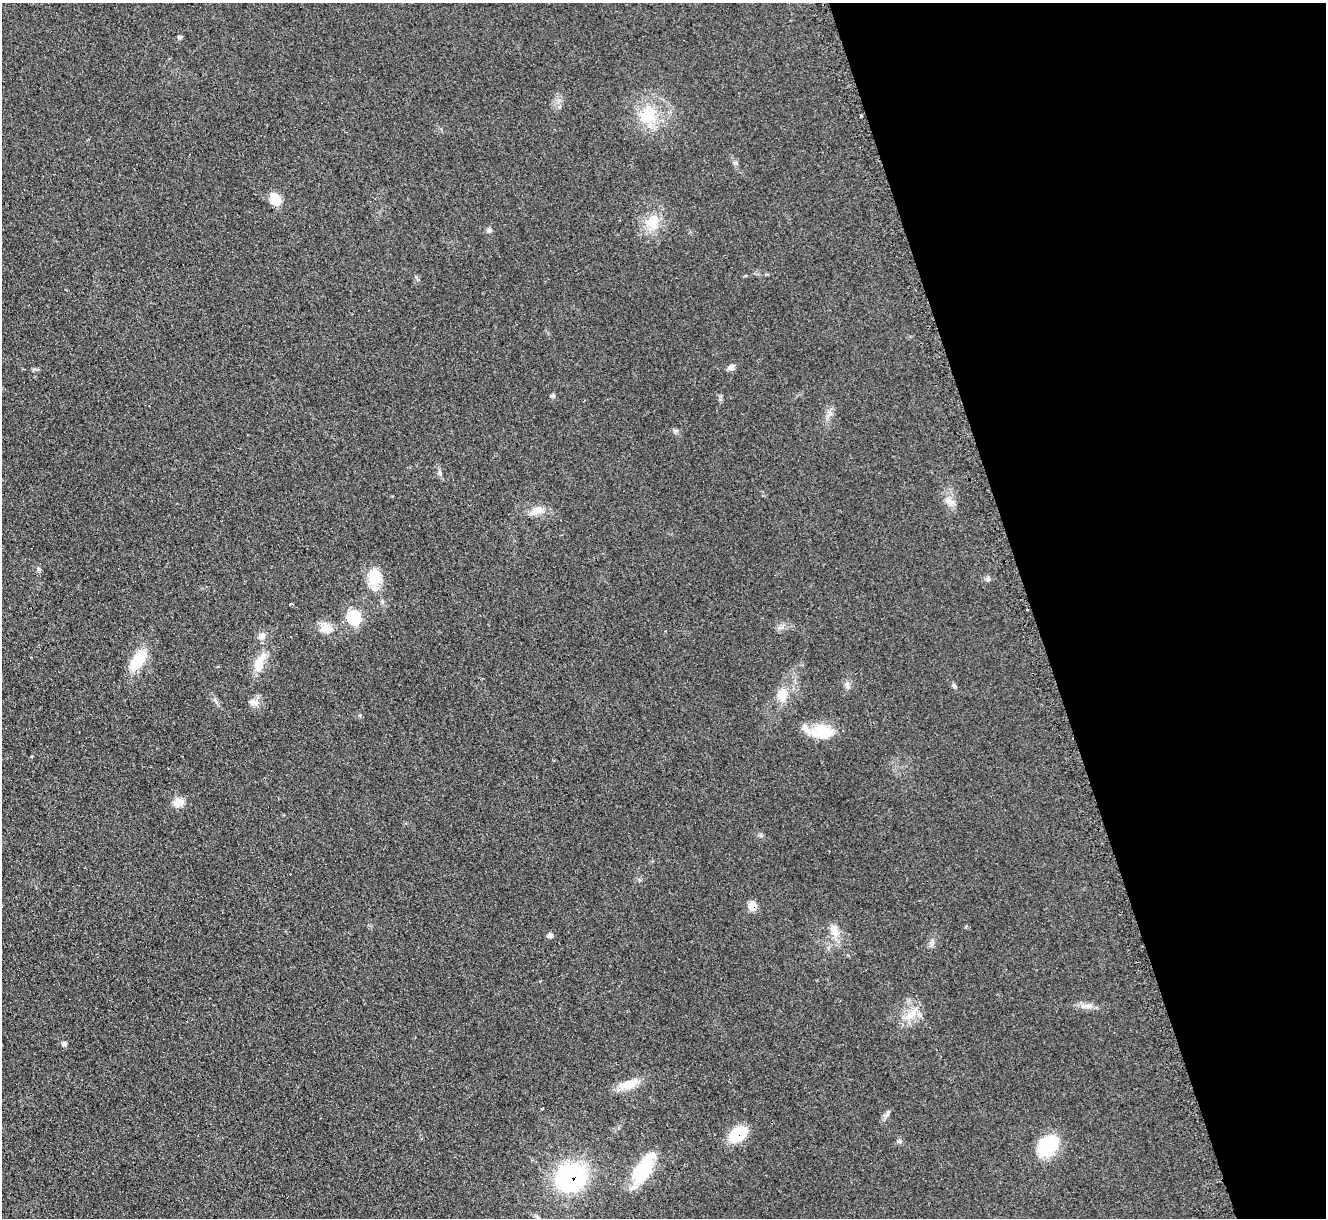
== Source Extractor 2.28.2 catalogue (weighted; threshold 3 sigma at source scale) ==
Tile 12 of 4 x 4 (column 4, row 3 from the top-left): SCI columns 3992-5315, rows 1488-2703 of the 5321 x 5278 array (HDU 1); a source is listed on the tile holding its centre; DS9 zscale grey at full resolution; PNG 1328 x 1220 px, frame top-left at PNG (2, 3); no overlay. Shown black and unused: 22% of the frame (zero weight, under 2 of 3 exposures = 2% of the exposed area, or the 3 px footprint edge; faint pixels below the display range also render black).
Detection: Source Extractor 2.28.2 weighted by HDU 2 'WHT'; one run over the whole footprint, this tile lists its part. Background 0.133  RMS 0.013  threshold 0.0565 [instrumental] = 3 sigma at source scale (4.5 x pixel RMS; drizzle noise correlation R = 1.50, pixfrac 1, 0.05/0.05 arcsec/px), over >= 5 px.
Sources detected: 42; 1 inside a brighter object's white glare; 3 cosmic-ray / hot-pixel residue — not listed; the other 38 listed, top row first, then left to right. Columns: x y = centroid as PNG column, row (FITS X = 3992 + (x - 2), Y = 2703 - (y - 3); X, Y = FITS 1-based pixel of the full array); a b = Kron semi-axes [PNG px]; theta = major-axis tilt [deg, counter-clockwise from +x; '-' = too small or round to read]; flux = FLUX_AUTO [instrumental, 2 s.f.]
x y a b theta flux
179 37 6 4 -17 2
648 115 27 18 63 42
735 163 6 4 -1 2
275 199 11 9 -57 25
653 222 17 15 49 24
489 230 7 6 - 3.1
731 367 9 8 - 4.5
553 395 7 4 0 1.8
949 501 15 9 -32 9.1
537 510 19 8 28 13
39 570 6 4 0 1.8
375 579 23 16 -88 28
988 579 7 5 69 2.6
354 618 7 6 - 140
327 629 21 9 0 14
262 636 10 7 37 6
138 661 23 12 58 44
259 663 21 10 70 24
847 684 8 6 -89 4.2
954 686 7 5 -34 2.5
782 695 18 13 67 18
254 703 12 8 0 7.1
821 732 28 17 -5 37
178 802 15 10 16 12
752 906 10 8 89 11
834 930 19 10 -78 13
550 935 7 6 - 3.9
1087 1006 17 6 8 8
911 1014 21 11 44 19
65 1044 7 5 -72 3.2
627 1085 24 12 9 18
541 1108 3 2 - 1.9
886 1115 11 5 45 3.9
738 1134 19 12 39 43
899 1141 6 5 - 2.4
1048 1146 26 19 47 53
643 1170 34 15 58 70
571 1177 26 24 46 190
Overlapping masked pixels (flux is a lower limit): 3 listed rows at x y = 752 906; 738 1134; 571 1177
Unlisted compact peaks at least as high as the median listed source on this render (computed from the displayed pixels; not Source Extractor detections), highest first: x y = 440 473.